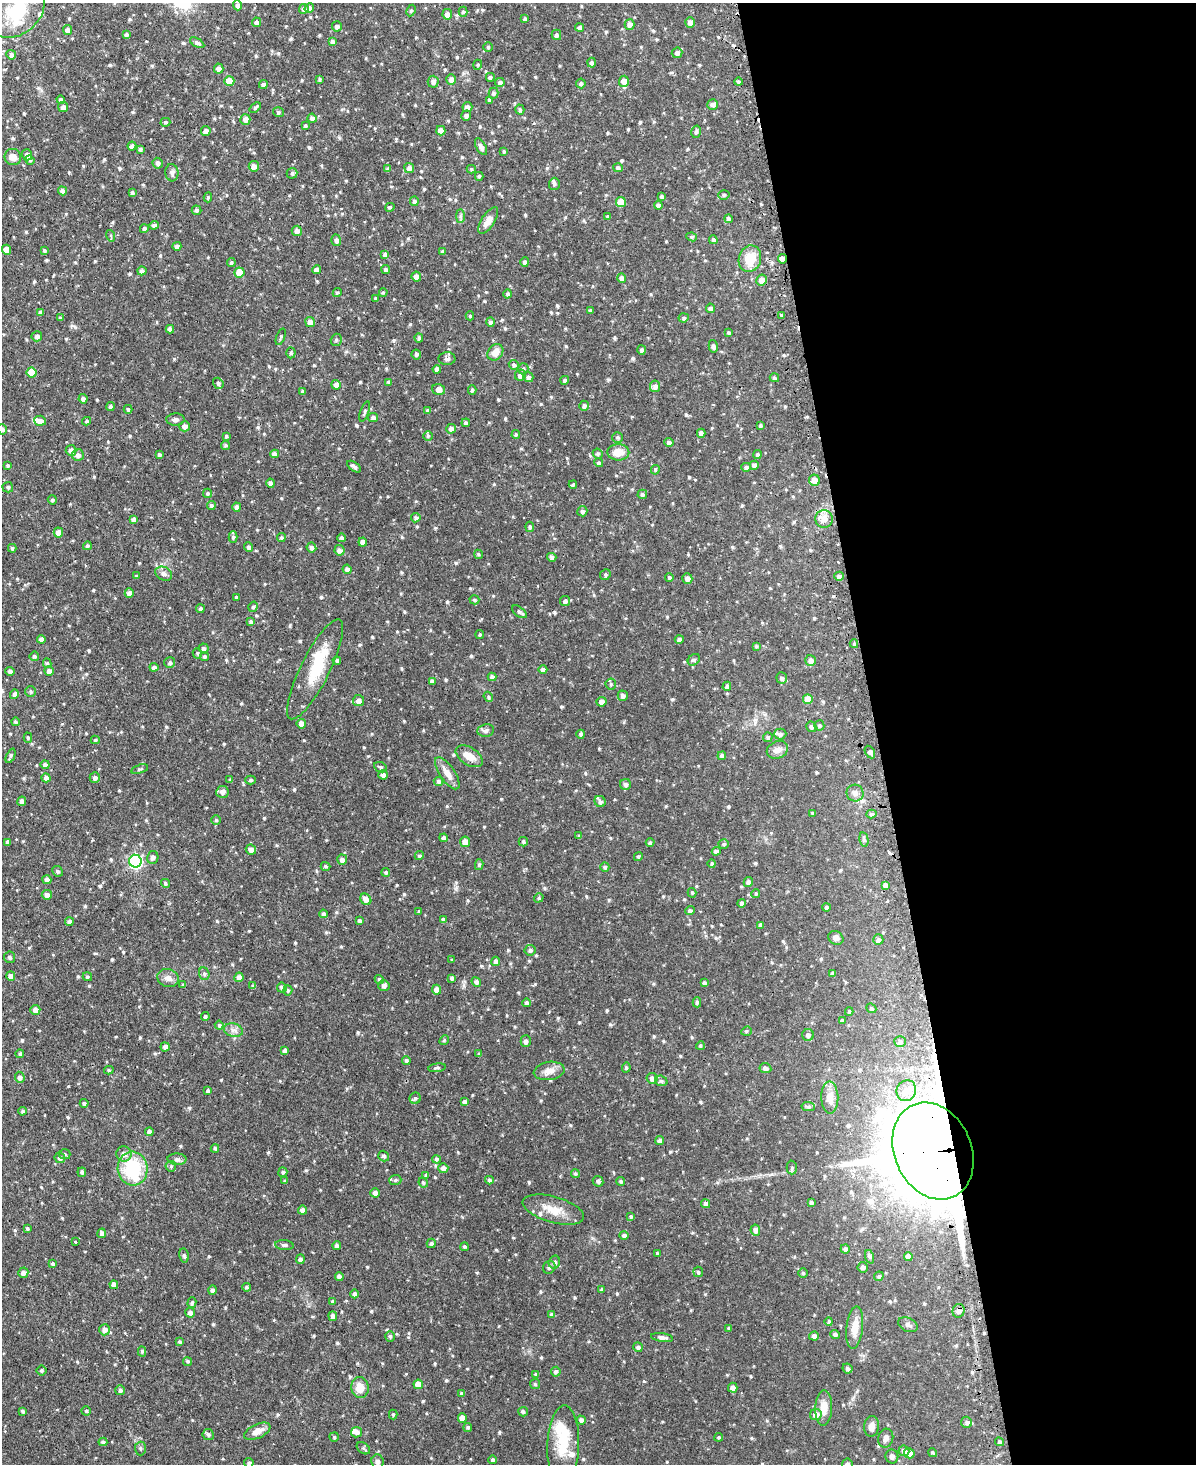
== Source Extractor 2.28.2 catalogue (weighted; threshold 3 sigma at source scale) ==
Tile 8 of 4 x 3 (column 4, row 2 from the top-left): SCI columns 3615-4808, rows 1618-3079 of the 4838 x 4810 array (HDU 1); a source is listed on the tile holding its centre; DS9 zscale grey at full resolution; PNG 1198 x 1466 px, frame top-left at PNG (2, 3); each listed source drawn as its Kron ellipse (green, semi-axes under 4 px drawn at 4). Shown black and unused: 27% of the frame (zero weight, under 2 of 3 exposures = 4% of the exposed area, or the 3 px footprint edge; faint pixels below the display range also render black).
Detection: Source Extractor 2.28.2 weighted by HDU 2 'WHT'; one run over the whole footprint, this tile lists its part. Background 0.0734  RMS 0.0055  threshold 0.0246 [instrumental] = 3 sigma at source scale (4.5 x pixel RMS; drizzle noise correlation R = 1.50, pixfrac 1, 0.05/0.05 arcsec/px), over >= 5 px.
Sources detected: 816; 6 inside a brighter object's white glare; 7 cosmic-ray / hot-pixel residue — neither listed nor drawn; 12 inside a brighter listed object's ellipse — not listed separately; of the other 791, all 500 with FLUX_AUTO >= 0.753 (the completeness limit of this list) listed and drawn (291 fainter detections not listed), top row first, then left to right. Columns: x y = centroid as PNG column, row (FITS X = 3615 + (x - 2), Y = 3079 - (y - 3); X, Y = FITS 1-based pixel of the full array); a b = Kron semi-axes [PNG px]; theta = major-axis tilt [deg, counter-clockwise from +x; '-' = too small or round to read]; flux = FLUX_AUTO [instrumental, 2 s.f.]
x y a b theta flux
238 5 5 4 - 1.6
309 8 5 4 - 2.3
304 9 5 4 - 1.6
411 10 6 4 63 0.92
17 11 31 22 40 27
463 12 5 4 - 0.82
447 14 5 5 - 2.1
525 19 4 4 - 1
256 22 5 4 - 1.5
690 22 5 5 - 2.5
629 24 5 5 - 2.5
337 26 5 5 - 1.5
580 28 4 4 - 1.6
67 30 5 4 - 2.5
126 35 3 3 - 1.1
556 35 5 4 - 1.2
333 42 4 4 - 1.7
197 43 8 4 -31 1.5
488 47 4 4 - 0.78
677 53 5 5 - 1.9
11 55 5 4 - 1.8
591 63 5 4 - 1.3
478 65 5 4 - 0.76
219 69 5 5 - 2.4
490 77 4 4 - 1.1
320 79 3 3 - 0.88
451 79 5 5 - 2.5
229 81 5 5 - 8.3
624 81 5 5 - 3.6
433 82 6 5 - 1.7
500 82 5 4 - 1.5
738 82 4 4 - 1
581 83 5 4 - 1.1
263 84 4 4 - 1.5
493 93 5 5 - 1.2
61 100 4 4 - 1
489 100 4 3 - 1
713 104 5 5 - 1.7
63 107 5 5 - 2.1
255 107 6 4 40 1.1
467 107 5 5 - 1.8
520 109 5 4 - 1
279 112 5 4 - 0.92
466 116 5 5 - 1.7
312 118 4 4 - 1.9
245 119 5 5 - 2.6
165 122 5 4 - 0.78
305 126 4 3 - 0.81
206 131 5 5 - 2
441 131 5 4 - 5
696 132 6 4 77 0.9
132 146 4 4 - 1.8
481 147 9 4 -61 2.3
140 149 4 3 - 0.99
504 151 4 3 - 0.82
27 155 5 5 - 2.1
13 157 8 8 - 3.7
30 160 5 4 - 0.87
158 163 5 5 - 1.5
254 166 5 5 - 2.7
409 168 5 5 - 2.1
618 168 5 4 - 1.2
388 169 4 3 - 1.2
471 169 4 4 - 0.81
172 173 9 6 -83 1.5
292 173 5 5 - 0.99
479 176 4 4 - 0.86
554 184 6 5 - 1.2
62 191 4 4 - 1.7
132 193 4 4 - 0.97
724 195 5 4 - 1
662 196 4 4 - 0.91
208 197 5 4 - 0.91
414 201 5 4 - 1.2
621 202 5 5 - 7.9
658 205 4 4 - 1.9
390 207 5 4 - 0.85
196 210 5 5 - 1.2
460 216 7 4 -90 1.2
608 217 4 3 - 1.2
728 219 4 4 - 1.3
488 220 15 6 57 4.9
154 225 4 4 - 1.7
144 229 4 4 - 0.98
297 231 5 5 - 2.3
111 236 6 4 -72 0.79
692 237 5 4 - 0.87
336 240 5 5 - 2.2
713 240 4 4 - 1.5
177 246 4 4 - 1.5
6 250 5 4 - 3.9
44 250 4 3 - 0.77
443 251 4 4 - 1.1
385 254 4 4 - 1.5
750 259 13 11 72 11
782 259 5 4 - 2.9
525 262 5 4 - 1.4
231 263 4 4 - 1.1
386 269 4 4 - 1.1
316 270 4 4 - 2.1
142 271 4 4 - 1.7
239 273 5 5 - 8.3
416 277 5 4 - 3.3
622 278 4 4 - 2.1
761 280 5 5 - 3.1
337 293 5 4 - 0.98
383 293 4 4 - 0.83
508 294 4 4 - 1.3
376 299 3 3 - 0.91
710 308 5 4 - 1.8
590 310 4 3 - 1.1
40 312 4 3 - 1.6
782 315 3 3 - 0.81
470 316 4 4 - 0.77
61 318 4 4 - 0.98
684 318 5 4 - 0.97
310 322 5 4 - 2.8
491 322 4 4 - 1.2
170 329 4 4 - 2
729 333 3 3 - 0.82
37 336 5 5 - 1.8
281 337 9 4 69 0.9
419 338 4 4 - 1.2
336 340 6 5 - 1.1
713 346 6 4 -77 1.4
641 350 5 4 - 1
495 352 9 7 49 4.8
291 353 5 4 - 0.85
416 355 5 5 - 1
447 359 8 6 1 1.7
514 365 5 4 - 1
437 369 4 4 - 1.9
523 369 5 5 - 0.85
31 373 5 5 - 9.6
520 375 5 5 - 2.6
528 377 5 5 - 1.5
774 378 5 4 - 0.91
565 380 4 4 - 0.99
389 382 4 4 - 1.1
218 383 5 5 - 1.3
336 385 5 4 - 2.6
655 386 6 5 - 2.1
439 390 7 5 -18 3.6
472 390 5 4 - 0.99
302 391 4 3 - 0.93
83 399 5 4 - 1.6
584 406 5 5 - 1.4
110 407 4 4 - 1.7
128 409 4 3 - 0.85
428 410 4 4 - 1.3
365 412 10 4 71 1.1
373 418 5 4 - 1.7
175 420 9 6 1 1.6
40 421 6 5 - 3.1
87 421 4 3 - 0.75
466 423 4 4 - 0.96
185 426 5 5 - 2.3
760 426 4 3 - 0.94
2 429 5 5 - 1.7
451 429 5 4 - 2.2
701 433 4 4 - 2
516 435 4 4 - 1
226 436 3 3 - 0.91
428 436 5 5 - 0.84
618 437 5 5 - 1
669 442 4 4 - 1.7
226 445 4 4 - 0.76
71 450 5 5 - 2.6
618 452 11 8 0 6.2
274 454 4 4 - 2.3
598 454 5 4 - 1.2
78 455 6 5 - 2.1
159 455 3 3 - 1
757 455 4 4 - 1.4
599 463 5 4 - 0.91
8 465 3 3 - 0.88
754 465 4 4 - 1.8
354 467 8 4 -36 1.6
746 467 5 4 - 1.3
655 470 5 4 - 0.87
814 480 6 5 - 4.4
271 483 4 4 - 1.7
573 485 4 3 - 0.87
8 487 5 5 - 0.96
208 493 5 4 - 0.85
642 494 5 4 - 1.1
52 500 4 4 - 0.77
211 505 4 4 - 1.1
237 507 4 4 - 2.3
582 511 5 5 - 1.5
416 518 5 4 - 1.3
824 519 9 8 - 4.3
134 520 4 4 - 2
530 527 5 4 - 1.1
58 532 5 5 - 3.2
233 537 6 4 -90 1
281 538 4 4 - 0.89
341 538 4 4 - 1.1
363 542 4 4 - 2.7
87 546 4 4 - 1.1
249 547 5 4 - 1.4
311 547 5 5 - 1.7
12 548 4 3 - 0.84
339 550 5 5 - 2.1
478 554 5 4 - 0.82
552 557 4 4 - 1.6
347 569 5 4 - 1.8
164 574 9 6 -27 2
605 575 5 5 - 1.1
136 576 4 3 - 0.78
839 576 5 4 - 1.7
669 577 4 4 - 1.1
687 579 5 5 - 2.5
129 593 5 4 - 2
236 597 3 3 - 0.89
474 600 5 4 - 1
565 601 5 5 - 1.5
253 607 5 4 - 1
200 609 4 4 - 0.97
519 612 8 4 -36 1.3
251 622 4 4 - 1.4
480 635 4 4 - 0.98
41 639 4 4 - 2.3
679 639 4 4 - 1.6
854 644 4 3 - 0.89
756 646 4 3 - 0.85
203 648 5 5 - 1.4
197 653 5 4 - 0.81
34 656 5 4 - 1.1
204 656 4 4 - 0.93
337 660 4 4 - 1.1
694 660 7 5 40 1.1
811 660 5 5 - 2.3
47 663 5 4 - 0.83
170 663 5 5 - 1.2
154 667 4 4 - 1.5
315 669 55 14 63 21
543 670 4 4 - 1.6
10 671 4 4 - 1.5
49 671 5 4 - 2.4
492 677 4 4 - 1.7
782 678 6 5 - 1.5
432 681 4 4 - 1.7
611 684 5 5 - 1
727 686 4 4 - 1.2
31 691 5 5 - 0.92
14 694 5 4 - 1.4
623 696 5 5 - 1.6
488 697 5 4 - 0.82
808 699 5 5 - 6.5
358 701 5 5 - 2.7
601 702 5 5 - 2
15 722 4 4 - 0.9
301 724 5 4 - 3.2
819 725 5 5 - 1
811 727 5 5 - 1.4
486 730 8 6 9 1.6
581 734 4 4 - 1.1
780 734 6 5 - 1.6
768 737 5 5 - 1
28 738 5 4 - 0.84
95 740 4 4 - 0.8
777 750 11 8 24 3.1
870 752 7 4 -61 1.6
11 756 7 3 66 1.2
469 756 15 8 -33 5.5
722 756 4 4 - 1.5
45 765 4 4 - 1.6
381 767 7 5 -26 0.95
140 769 9 4 17 0.84
447 773 19 7 -55 4.6
383 775 5 4 - 2.1
46 778 4 4 - 2
95 778 5 5 - 1.5
230 780 4 3 - 0.99
251 780 5 4 - 0.95
438 781 5 4 - 1.5
626 784 5 5 - 1.5
222 792 6 6 - 2.2
855 793 8 8 - 2.5
22 801 5 4 - 2
600 802 6 5 - 1.5
812 813 4 3 - 0.85
871 814 5 4 - 0.94
216 820 4 4 - 0.9
579 836 3 3 - 0.81
444 838 4 4 - 2
864 840 7 4 -79 1.2
8 842 4 4 - 1.5
465 842 5 5 - 4.2
523 842 5 4 - 0.9
650 843 4 4 - 1.1
724 844 5 4 - 0.88
251 849 5 5 - 2.4
716 851 4 4 - 1.7
419 856 5 4 - 0.88
153 857 6 5 - 1.9
638 857 4 4 - 0.83
342 860 5 5 - 2.4
135 861 6 6 - 91
712 864 4 4 - 0.91
479 865 5 4 - 0.85
326 866 5 4 - 0.76
605 867 5 4 - 0.99
57 871 5 5 - 1.1
386 872 4 4 - 1.1
47 880 4 4 - 1.6
748 882 5 4 - 1.7
165 883 4 4 - 0.91
885 885 4 4 - 2.1
692 893 5 4 - 0.79
756 894 4 4 - 0.79
47 895 5 5 - 2
539 898 5 4 - 0.9
366 899 6 5 - 3
741 903 4 4 - 1.6
826 907 4 4 - 0.99
690 911 5 4 - 1.4
419 912 4 3 - 0.77
323 914 4 4 - 1.5
443 920 4 4 - 1.6
360 921 4 3 - 1.2
69 922 4 4 - 1.7
760 925 4 3 - 1.6
836 938 8 6 -33 2.1
878 940 5 5 - 1.6
530 950 5 5 - 1.2
9 957 5 5 - 1.2
452 960 4 3 - 0.8
496 961 4 4 - 2.1
833 973 4 3 - 1.1
204 974 6 5 - 1
11 976 4 4 - 2.4
87 977 5 4 - 0.81
239 977 5 4 - 2.4
168 978 11 9 -18 2.9
452 978 4 3 - 1.2
379 979 5 4 - 0.89
476 982 5 4 - 1.6
704 983 4 3 - 1.4
183 985 4 4 - 0.78
253 986 4 4 - 1.1
384 986 5 5 - 1.6
282 988 5 5 - 1.5
288 990 5 4 - 0.83
437 990 5 4 - 2.8
697 1002 5 4 - 1
526 1003 4 4 - 1.3
871 1008 5 4 - 0.94
35 1010 5 5 - 2.8
849 1011 4 3 - 0.77
205 1017 4 4 - 1.1
842 1021 3 3 - 1.1
219 1025 4 4 - 0.86
233 1030 9 6 -14 2.2
746 1031 5 4 - 0.79
808 1035 6 6 - 1.7
444 1040 5 4 - 0.76
526 1041 5 5 - 1.6
900 1041 6 5 - 0.92
700 1046 4 4 - 0.79
165 1047 4 4 - 2.1
285 1051 4 4 - 2.2
20 1054 4 4 - 1
479 1054 3 3 - 0.99
406 1061 4 4 - 1.2
437 1068 9 4 8 0.94
626 1068 5 4 - 0.8
765 1068 6 5 - 1.6
109 1070 4 4 - 0.77
549 1071 15 9 10 4.1
20 1077 5 5 - 1.7
652 1078 5 5 - 2.2
661 1081 6 5 - 1.1
208 1091 4 4 - 1.5
906 1091 11 9 64 5.5
415 1098 6 5 - 1.1
830 1098 16 8 -89 3.8
465 1102 4 4 - 1.8
84 1103 4 4 - 1
808 1106 7 4 -9 1
23 1111 4 4 - 1
149 1132 4 4 - 1.6
660 1141 4 4 - 1.6
215 1148 4 3 - 0.91
933 1151 50 38 -66 6300
65 1154 6 5 - 0.94
124 1154 8 7 - 2.8
384 1156 6 5 - 1.2
60 1158 5 5 - 1.7
177 1159 9 5 -2 1.6
437 1159 4 4 - 0.93
171 1166 5 5 - 0.87
792 1167 7 5 89 0.98
443 1168 5 5 - 2.2
133 1169 17 15 -85 28
82 1172 5 4 - 1
283 1172 5 4 - 1
575 1173 4 4 - 0.86
426 1175 4 3 - 0.96
395 1180 6 5 - 1.1
489 1180 4 4 - 1.3
285 1181 4 3 - 0.81
598 1181 5 5 - 1.4
621 1181 4 4 - 0.82
423 1182 5 4 - 0.79
375 1193 5 4 - 2.2
811 1202 4 3 - 1.2
706 1204 4 4 - 1.9
302 1210 4 4 - 2.4
553 1210 31 13 -16 9.1
631 1217 3 3 - 1.1
27 1229 4 4 - 0.86
755 1230 6 5 - 2.1
102 1233 5 4 - 1.9
624 1235 5 4 - 1.3
75 1242 3 3 - 1.1
431 1243 4 4 - 1.2
284 1245 9 5 -5 1.2
337 1246 4 4 - 1.7
464 1247 4 4 - 0.78
845 1249 4 4 - 1.5
657 1253 4 3 - 0.76
184 1256 7 4 -79 1.1
870 1257 7 4 -71 0.91
908 1257 4 4 - 2.9
300 1259 5 4 - 1.4
554 1262 6 5 - 1.5
53 1264 4 3 - 0.91
549 1267 7 6 - 1.3
863 1267 5 5 - 1.6
698 1272 5 5 - 1
23 1273 5 5 - 2
803 1273 5 4 - 0.84
339 1276 4 4 - 2.1
879 1276 5 4 - 1
114 1285 4 4 - 2.6
246 1287 4 4 - 0.96
213 1290 5 4 - 1.4
602 1290 4 3 - 1.1
354 1294 4 4 - 1.5
333 1301 4 4 - 0.96
192 1302 5 4 - 0.9
958 1311 7 6 - 2.4
190 1313 5 4 - 1.7
551 1314 4 4 - 1.1
333 1316 5 4 - 2.4
829 1322 4 4 - 0.86
908 1325 10 6 -26 1.8
729 1328 4 3 - 0.87
855 1328 21 8 84 6.6
105 1330 5 5 - 2.4
835 1334 5 4 - 1.5
390 1336 5 4 - 0.9
814 1336 5 4 - 2.1
662 1338 11 4 -8 2.1
179 1342 4 4 - 0.8
638 1347 5 4 - 1.6
142 1351 5 4 - 0.92
187 1361 4 4 - 0.9
847 1369 5 4 - 1.3
41 1371 5 5 - 0.83
556 1372 5 4 - 1.2
536 1374 4 3 - 0.96
418 1384 4 4 - 5.2
535 1384 5 5 - 0.82
360 1388 10 8 -80 6.6
733 1388 5 4 - 2.3
120 1390 5 5 - 1.3
461 1394 4 4 - 1.1
824 1408 18 8 88 6.2
23 1411 3 3 - 0.78
86 1411 4 4 - 0.93
523 1412 5 4 - 1.1
393 1414 5 4 - 0.84
816 1415 6 5 - 3.6
462 1418 5 4 - 3.8
581 1420 5 4 - 1.7
967 1422 6 5 - 1.5
872 1426 10 7 83 3.3
468 1427 4 4 - 1.1
257 1431 14 7 25 4.1
357 1432 5 5 - 2.2
208 1434 6 5 - 1.2
334 1437 4 4 - 0.84
719 1437 4 4 - 0.81
886 1438 9 7 76 2.8
103 1442 4 4 - 1.2
999 1442 4 4 - 0.91
563 1446 40 16 88 16
140 1448 7 5 -88 1.1
363 1448 7 5 -38 1.1
904 1451 5 5 - 2.2
909 1453 5 5 - 4
933 1453 4 4 - 0.81
892 1457 7 6 - 1.9
493 1460 4 4 - 1.2
377 1462 7 6 - 1.5
249 1463 5 4 - 0.91
847 1464 5 5 - 1.5
Overlapping masked pixels (flux is a lower limit): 3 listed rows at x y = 782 259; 933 1151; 958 1311
Isophote crosses this tile's border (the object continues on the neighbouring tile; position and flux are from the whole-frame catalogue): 3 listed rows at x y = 17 11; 2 429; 847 1464